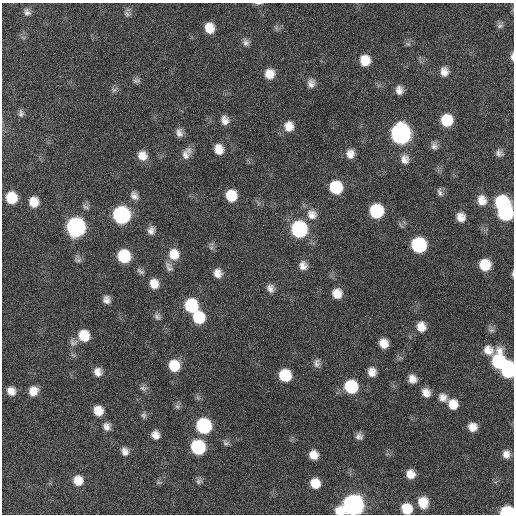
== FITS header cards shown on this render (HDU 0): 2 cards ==
NAXIS1  =                  512 / Axis length
NAXIS2  =                  512 / Axis length

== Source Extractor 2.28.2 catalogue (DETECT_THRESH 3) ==
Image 512 x 512 px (HDU 0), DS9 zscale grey, 1 PNG px = 1 image px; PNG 516 x 516 px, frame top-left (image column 1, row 512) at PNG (2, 3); no overlay
Background 115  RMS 11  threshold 34.1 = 3 sigma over >= 5 px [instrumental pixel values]
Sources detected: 105; all 105 listed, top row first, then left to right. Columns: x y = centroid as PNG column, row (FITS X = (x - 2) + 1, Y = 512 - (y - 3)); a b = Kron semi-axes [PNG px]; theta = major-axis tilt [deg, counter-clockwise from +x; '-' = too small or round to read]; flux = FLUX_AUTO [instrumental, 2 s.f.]
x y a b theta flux
258 3 8 3 1 1200
27 12 10 8 -60 3300
127 14 9 7 -25 2400
500 25 8 8 - 2400
209 28 9 8 - 11000
246 42 11 8 -65 3300
408 44 7 4 -43 1400
512 57 10 4 89 2300
365 60 10 9 - 14000
444 72 11 10 - 6100
269 74 11 10 - 9900
136 80 10 7 6 2400
311 83 11 9 85 4600
114 90 7 6 - 2200
399 90 9 7 -80 4900
21 113 9 6 -86 2400
225 120 11 9 -83 5300
447 120 10 10 - 24000
289 126 12 11 - 8700
179 133 11 8 -79 4100
401 133 12 11 - 300000
434 146 10 8 -72 3300
219 149 11 9 -73 8900
187 153 14 9 60 6000
499 153 9 8 - 3300
350 154 10 9 - 6100
142 156 11 10 - 8100
405 159 12 10 -79 5700
336 187 10 10 - 33000
440 192 12 6 -75 2600
134 196 11 8 -58 4300
231 196 10 9 - 19000
11 198 10 9 - 21000
482 200 13 11 -75 8600
34 202 10 9 - 11000
502 203 11 10 - 66000
86 207 10 6 -19 2300
376 211 10 10 - 50000
505 213 11 10 - 82000
121 215 11 10 - 130000
312 215 14 13 - 8100
461 217 9 8 - 6800
76 227 11 10 - 230000
299 229 11 11 - 99000
151 231 10 9 - 4200
419 245 10 10 - 73000
174 254 13 12 - 13000
124 256 10 9 - 37000
78 259 10 8 -58 2700
303 265 11 9 -81 5600
485 265 9 9 - 19000
169 268 11 8 -36 3400
140 271 11 6 -31 2400
218 273 10 8 -74 6000
513 274 7 3 82 1100
154 284 10 9 - 9100
270 288 10 8 -73 4300
337 293 10 9 - 9100
107 300 9 8 - 4300
191 305 11 10 - 41000
157 316 10 8 -56 2700
199 317 11 10 - 28000
421 327 10 9 - 8600
491 330 9 6 -9 2000
84 336 10 9 - 18000
73 342 11 10 - 3700
384 343 8 8 - 8500
488 350 23 13 -3 11000
499 362 12 10 84 58000
317 363 11 8 79 3600
174 366 11 10 - 19000
508 370 12 9 83 57000
98 372 10 9 - 5600
372 372 10 9 - 6600
285 375 10 9 - 27000
412 379 9 8 - 6500
351 387 11 10 - 41000
143 388 12 5 -12 2400
11 391 9 8 - 6700
33 391 11 9 58 8300
426 393 11 9 -58 6400
443 397 12 10 -39 5700
453 404 11 10 - 10000
177 406 8 6 -61 2000
98 411 10 9 - 11000
144 415 8 7 - 2200
107 426 10 9 - 4400
204 426 10 10 - 81000
472 427 8 8 - 7300
155 435 9 8 - 5700
359 436 9 8 - 3300
226 443 9 6 -39 2100
198 447 10 9 - 61000
125 451 10 8 -73 4600
506 454 9 8 - 5100
313 455 8 8 - 7500
410 474 8 8 - 7900
78 480 10 10 - 11000
198 481 8 7 - 2400
159 482 7 4 0 1300
315 483 9 9 - 12000
423 502 11 10 - 13000
353 505 13 11 21 340000
407 509 10 9 - 17000
507 512 9 7 0 49000
At the frame edge (FLAGS 8, measured only in part): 6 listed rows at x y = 258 3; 512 57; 513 274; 353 505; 407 509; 507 512